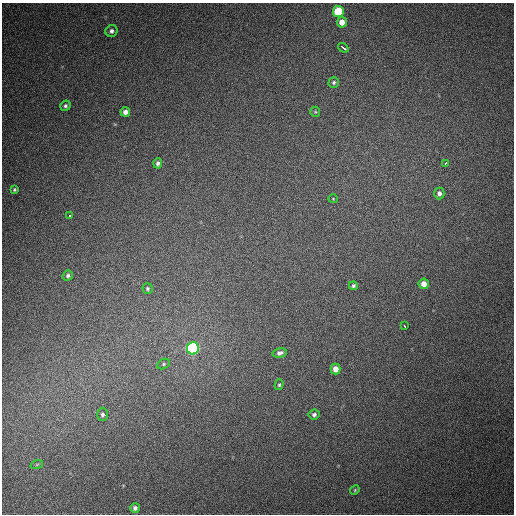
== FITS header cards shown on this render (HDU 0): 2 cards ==
NAXIS1  =                  512
NAXIS2  =                  512

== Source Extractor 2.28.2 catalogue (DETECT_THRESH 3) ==
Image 512 x 512 px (HDU 0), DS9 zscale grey, 1 PNG px = 1 image px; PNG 516 x 516 px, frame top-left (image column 1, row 512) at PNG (2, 3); each listed source drawn as its Kron ellipse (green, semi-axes under 4 px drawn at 4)
Background 443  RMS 12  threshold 36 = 3 sigma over >= 5 px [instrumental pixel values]
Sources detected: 29; all 29 listed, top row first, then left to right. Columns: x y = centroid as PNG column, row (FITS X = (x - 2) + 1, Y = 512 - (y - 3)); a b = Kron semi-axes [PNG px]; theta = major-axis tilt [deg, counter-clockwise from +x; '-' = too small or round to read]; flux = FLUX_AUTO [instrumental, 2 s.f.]
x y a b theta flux
338 11 5 5 - 43000
342 22 5 5 - 7500
111 31 6 5 - 2800
343 48 5 3 - 12000
334 82 5 5 - 1700
65 106 5 5 - 1700
125 112 5 5 - 3800
315 112 5 5 - 1100
158 163 5 4 - 2300
445 163 3 3 - 3700
14 190 4 3 - 1100
439 193 6 5 - 3200
333 199 5 4 - 740
70 215 3 3 - 2100
68 276 5 5 - 1700
424 284 5 5 - 6700
353 286 4 4 - 1400
147 288 5 5 - 1200
404 325 3 3 - 10000
193 348 6 6 - 130000
280 353 7 5 12 2600
164 364 7 5 28 1400
336 369 5 5 - 7000
279 385 5 4 - 1100
102 414 7 5 89 2100
314 415 5 5 - 2000
37 464 6 4 19 870
355 490 5 4 - 870
135 508 5 4 - 2100